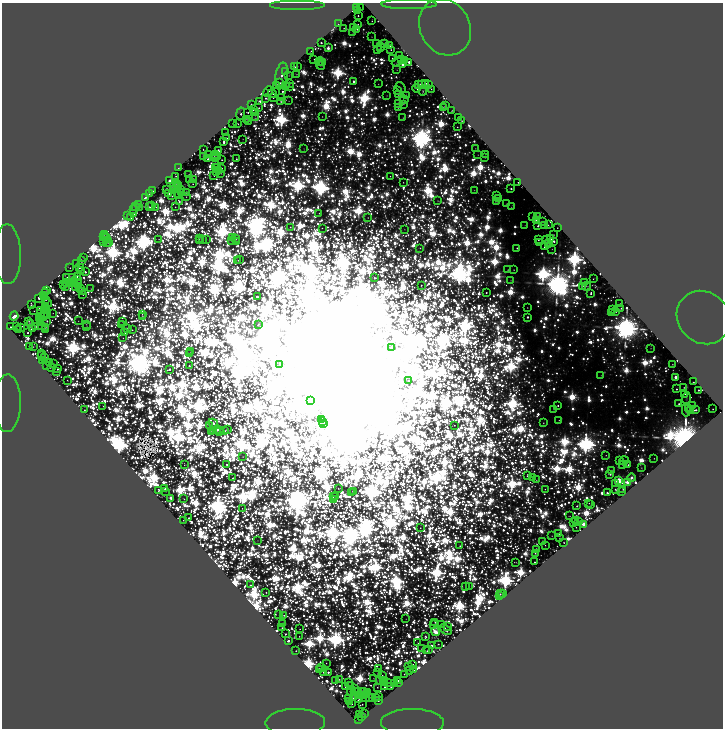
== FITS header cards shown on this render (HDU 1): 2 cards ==
NAXIS1  =                 1441
NAXIS2  =                 1452

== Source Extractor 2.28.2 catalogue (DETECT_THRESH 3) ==
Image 1441 x 1452 px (HDU 1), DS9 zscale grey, zoomed out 1/2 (1 PNG px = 2 x 2 image px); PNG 725 x 730 px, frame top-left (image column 1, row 1451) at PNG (2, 3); each listed source drawn as its Kron ellipse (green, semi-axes under 4 px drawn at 4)
Background 1.23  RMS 4.5e-05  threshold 1.35e-04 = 3 sigma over >= 5 px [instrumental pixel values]
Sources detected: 1282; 550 cannot appear on this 1/2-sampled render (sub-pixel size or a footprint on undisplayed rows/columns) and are neither listed nor drawn; of the other 732, the 500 brightest by FLUX_AUTO listed and drawn (232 fainter detections omitted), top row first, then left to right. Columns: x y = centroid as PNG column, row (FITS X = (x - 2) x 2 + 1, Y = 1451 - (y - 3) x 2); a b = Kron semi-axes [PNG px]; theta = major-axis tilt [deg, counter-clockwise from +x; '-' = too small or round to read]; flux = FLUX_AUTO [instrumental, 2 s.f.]
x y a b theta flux
297 4 28 5 0 6.6
409 4 28 5 0 6.8
360 7 2 1 - 380
357 8 2 1 - 24
357 11 2 1 - 240
358 16 2 2 - 26
372 21 2 1 - 5.8
338 24 2 2 - 51
358 25 2 2 - 41
445 27 29 25 -60 13
344 28 2 2 - 16
353 28 2 2 - 270
357 29 2 2 - 57
353 33 2 2 - 5.9
371 37 2 1 - 5.6
321 43 2 2 - 83
376 43 3 2 - 22
385 44 2 2 - 78
390 45 2 2 - 66
380 46 2 1 - 18
328 48 3 2 - 420
380 48 3 2 - 43
378 49 4 2 - 21
391 50 2 2 - 15
311 51 3 1 - 15
400 55 3 1 - 12
392 58 2 2 - 40
314 59 2 2 - 8.4
402 59 2 2 - 18
320 61 4 2 - 73
405 61 2 1 - 8.5
322 62 2 2 - 6.1
398 62 6 2 33 18
409 62 2 2 - 150
402 65 3 2 - 270
297 66 2 1 - 8.6
321 66 4 2 - 12
294 67 3 2 - 27
397 69 4 3 - 10
285 72 3 2 - 7.1
296 74 3 2 - 8.3
289 75 3 1 - 5.7
281 76 14 6 80 130
354 81 2 2 - 120
280 83 2 2 - 38
290 83 2 2 - 9.1
426 83 2 2 - 17
378 84 2 2 - 8
418 84 2 2 - 240
421 84 2 2 - 260
277 85 3 2 - 27
285 85 2 2 - 180
428 85 2 2 - 58
289 86 2 2 - 7.8
401 87 6 3 -51 10
417 88 4 3 - 42
431 89 2 2 - 8.4
282 91 2 2 - 60
398 91 2 2 - 21
423 91 4 2 - 16
268 92 6 3 65 15
272 94 4 3 - 35
398 94 2 2 - 71
406 95 3 2 - 9.6
387 96 3 3 - 11
266 98 3 2 - 60
273 98 2 2 - 14
282 98 3 1 - 6.3
404 100 4 2 - 11
260 101 3 3 - 100
281 101 2 2 - 28
289 101 2 2 - 7.1
398 103 2 2 - 220
251 104 2 2 - 26
403 104 2 2 - 9.5
446 106 3 2 - 9.7
398 107 3 3 - 21
444 107 3 2 - 22
259 108 2 2 - 17
253 110 2 2 - 27
452 111 3 2 - 13
247 112 2 2 - 25
256 113 2 1 - 16
241 114 6 4 78 14
322 117 2 2 - 13
255 118 2 2 - 6.5
403 118 3 2 - 11
459 118 2 1 - 5.5
247 119 3 2 - 9.1
248 121 2 1 - 6.2
462 121 2 2 - 18
232 123 2 1 - 11
238 124 2 1 - 12
457 127 2 2 - 16
226 133 2 2 - 33
227 138 2 2 - 19
243 139 3 2 - 7.8
224 142 3 2 - 140
475 148 2 1 - 6.8
203 149 2 1 - 9.9
304 149 3 2 - 8.3
218 150 3 2 - 77
209 154 3 1 - 7.8
485 154 2 2 - 7.1
215 155 4 2 - 32
478 155 2 2 - 6.5
204 156 2 2 - 270
214 157 2 1 - 22
217 157 2 1 - 6.1
485 157 2 2 - 7.2
208 159 2 2 - 52
216 159 2 2 - 16
237 159 3 3 - 31
222 160 2 2 - 12
178 168 2 2 - 56
215 168 3 2 - 8.8
218 168 2 1 - 46
221 168 3 2 - 74
219 170 3 2 - 92
216 172 3 2 - 60
221 173 3 2 - 7.4
189 174 2 1 - 8.6
176 176 2 1 - 16
214 176 2 1 - 8.1
390 176 2 2 - 14
189 179 2 1 - 9.4
194 179 3 2 - 26
170 181 3 3 - 760
403 182 2 2 - 14
518 182 2 1 - 9.6
177 183 2 2 - 33
193 184 2 2 - 15
174 186 4 2 - 22
179 186 2 2 - 35
167 189 2 2 - 180
174 189 2 1 - 9.2
177 189 2 2 - 14
180 189 2 2 - 20
511 189 2 2 - 63
474 190 2 2 - 6.4
153 191 2 2 - 24
186 192 3 3 - 34
169 193 2 2 - 23
178 193 2 2 - 68
182 193 2 2 - 63
149 194 3 2 - 47
496 195 2 2 - 6.7
172 196 2 1 - 11
186 197 2 2 - 7.7
145 198 3 2 - 40
499 199 3 2 - 5.6
179 201 3 2 - 56
438 201 3 2 - 17
496 202 3 2 - 15
139 204 4 2 - 140
506 204 2 2 - 7.5
135 206 2 2 - 280
152 206 3 2 - 65
149 207 4 1 - 13
156 207 2 1 - 12
175 207 2 2 - 17
511 207 4 2 - 7.2
139 208 2 1 - 16
134 209 2 1 - 8.1
134 213 2 2 - 140
319 213 2 2 - 11
127 216 2 1 - 7.5
368 217 2 2 - 12
533 217 2 2 - 57
538 217 3 2 - 190
131 218 2 1 - 12
536 220 2 2 - 180
543 222 3 2 - 82
525 225 2 2 - 5.5
548 225 2 2 - 11
538 226 2 2 - 60
545 226 3 2 - 11
290 227 2 2 - 22
322 228 2 2 - 10
557 228 2 1 - 18
404 229 2 1 - 7.9
104 234 2 1 - 11
553 235 3 2 - 15
103 237 2 1 - 6.7
106 238 4 2 - 43
233 238 2 1 - 6.7
159 239 2 1 - 10
199 239 3 1 - 9.2
206 239 2 1 - 6.5
235 239 4 2 - 19
551 239 3 2 - 31
202 240 2 2 - 14
231 240 2 1 - 6.2
538 240 2 2 - 28
547 240 2 2 - 350
199 241 2 1 - 8
554 241 2 2 - 86
104 242 3 2 - 14
108 242 2 2 - 13
236 242 2 2 - 12
106 243 2 2 - 8.6
539 243 2 2 - 15
549 244 3 2 - 8.4
545 247 4 2 - 17
420 248 2 2 - 18
517 248 2 2 - 36
552 249 2 2 - 6.7
7 254 30 13 -89 14
83 257 2 2 - 23
238 260 2 1 - 12
239 260 3 2 - 7.7
82 261 2 2 - 160
76 264 3 2 - 52
70 268 2 2 - 13
79 268 2 2 - 49
81 270 2 1 - 6.2
508 270 2 2 - 8.6
514 270 2 2 - 16
85 272 2 2 - 85
77 276 3 2 - 70
67 278 4 2 - 27
72 278 4 3 - 260
375 278 2 2 - 61
77 279 2 2 - 56
593 279 2 1 - 7.2
511 280 2 2 - 9.5
73 282 4 2 - 18
67 283 2 2 - 23
69 283 2 2 - 37
584 283 2 2 - 13
63 284 2 1 - 13
77 284 4 2 - 44
421 285 3 2 - 22
66 286 3 2 - 52
583 286 2 2 - 10
586 286 4 2 - 11
76 288 3 2 - 16
81 288 2 2 - 21
91 288 2 1 - 7.6
47 291 2 2 - 28
83 291 3 2 - 6.5
45 292 2 2 - 40
486 293 2 2 - 34
591 293 3 2 - 49
43 295 2 2 - 12
83 295 2 2 - 9.9
257 297 2 2 - 99
39 298 3 2 - 51
46 300 2 2 - 13
48 303 4 2 - 15
31 304 3 2 - 19
620 304 2 2 - 33
46 306 2 2 - 7.4
527 307 2 2 - 14
621 308 3 2 - 28
45 309 2 2 - 20
612 309 2 1 - 6.8
41 310 3 2 - 7.7
34 311 2 1 - 7.3
45 311 2 2 - 120
616 312 2 2 - 9
53 313 2 1 - 7.9
611 313 2 2 - 6.2
40 314 2 2 - 32
142 314 2 1 - 14
47 315 2 2 - 24
14 316 4 3 - 780
44 317 2 1 - 8.9
142 317 2 2 - 48
527 317 2 2 - 97
40 318 3 3 - 68
704 318 28 25 -43 17
40 320 2 2 - 31
29 321 3 2 - 11
47 321 2 2 - 43
78 321 2 2 - 8.1
40 322 2 2 - 6.9
122 322 2 1 - 7
30 324 2 2 - 18
86 324 2 2 - 8
122 324 2 2 - 9.4
258 324 2 1 - 6.2
42 325 2 2 - 39
16 326 2 2 - 46
11 327 2 1 - 19
21 327 3 2 - 36
35 327 3 2 - 39
87 327 2 2 - 12
46 328 2 2 - 14
32 329 3 2 - 200
45 329 2 1 - 10
127 329 3 2 - 56
19 330 2 1 - 6.3
132 330 2 2 - 17
28 333 2 2 - 48
125 333 2 2 - 12
123 338 2 1 - 8.6
29 346 2 1 - 7.4
33 347 2 2 - 6.8
391 348 2 2 - 60
651 348 2 2 - 8.3
191 352 2 1 - 17
42 353 3 2 - 34
190 354 3 2 - 88
41 356 2 2 - 15
45 357 3 2 - 41
42 361 2 1 - 6.9
50 363 4 2 - 64
53 363 2 2 - 10
280 364 2 2 - 190
672 364 2 2 - 12
47 365 2 2 - 13
189 366 2 2 - 61
52 367 3 2 - 28
58 369 3 2 - 68
169 369 3 2 - 130
56 372 2 1 - 5.5
601 375 2 2 - 6.2
675 377 2 2 - 320
67 380 2 1 - 11
408 380 2 1 - 9.9
693 382 2 1 - 9.8
684 387 2 2 - 14
676 389 2 2 - 45
698 390 2 2 - 53
685 394 2 1 - 6.6
686 398 6 2 86 5.5
311 400 2 1 - 32
7 403 29 13 89 22
679 404 2 2 - 43
558 405 2 2 - 41
103 406 2 1 - 8
693 406 2 2 - 150
689 408 2 2 - 7.8
554 409 2 2 - 14
713 409 2 1 - 24
84 410 2 2 - 19
686 410 6 2 88 47
695 410 3 2 - 65
690 411 2 2 - 13
321 420 3 2 - 33
559 420 2 2 - 9.6
323 421 2 1 - 20
213 423 5 3 - 210
324 423 2 2 - 24
543 423 3 2 - 15
454 425 2 2 - 21
210 426 4 2 - 22
214 430 3 2 - 120
217 430 4 2 - 340
227 430 3 2 - 29
212 431 2 2 - 16
224 431 2 2 - 47
219 432 2 2 - 22
606 455 2 2 - 14
243 457 2 2 - 12
654 458 2 1 - 8.7
619 460 2 2 - 65
624 461 4 2 - 27
227 464 3 2 - 67
622 464 2 2 - 11
185 465 2 2 - 7.3
628 465 2 2 - 27
641 468 2 1 - 10
611 470 2 2 - 13
610 474 3 2 - 73
527 475 3 2 - 42
233 478 2 2 - 22
532 478 3 2 - 5.7
632 478 4 2 - 320
536 480 2 2 - 9
619 481 3 3 - 2100
628 482 3 2 - 1400
616 483 4 2 - 160
338 488 2 2 - 13
164 489 2 2 - 49
545 489 3 2 - 17
623 489 2 1 - 12
159 490 4 3 - 66
615 490 3 2 - 42
166 491 2 2 - 17
353 491 2 2 - 42
622 492 2 2 - 71
352 493 2 1 - 18
607 493 2 2 - 93
336 496 2 1 - 23
333 497 3 1 - 5.7
171 498 3 2 - 210
184 499 3 2 - 13
333 500 2 1 - 5.7
589 503 2 2 - 13
591 505 2 2 - 7.2
577 506 3 2 - 41
242 508 2 1 - 14
569 516 2 2 - 10
188 518 2 2 - 34
183 520 2 1 - 11
575 520 2 2 - 20
579 521 2 2 - 28
573 522 4 1 - 9
583 524 2 2 - 830
576 527 2 1 - 15
420 528 2 2 - 14
559 534 2 2 - 16
552 536 2 1 - 7.5
560 538 2 1 - 9.3
258 540 2 1 - 6.7
543 542 2 2 - 79
564 542 2 2 - 18
545 545 2 1 - 11
460 546 3 2 - 23
536 549 2 2 - 220
535 553 2 2 - 20
515 562 4 2 - 11
535 562 2 2 - 32
250 585 3 2 - 22
466 586 2 2 - 8.1
469 586 2 2 - 11
266 592 2 2 - 30
503 593 2 2 - 62
500 594 3 1 - 29
499 596 3 2 - 100
279 615 2 1 - 12
284 615 2 2 - 28
406 619 2 2 - 6.5
435 622 3 2 - 17
282 623 2 2 - 11
442 624 2 2 - 26
434 625 2 2 - 22
447 627 2 1 - 11
282 628 3 2 - 18
300 629 2 1 - 8.7
445 630 7 3 -37 160
436 632 4 3 - 1300
285 634 3 2 - 35
299 636 2 1 - 8.7
425 637 3 2 - 57
288 641 2 2 - 190
418 643 2 2 - 12
438 644 2 2 - 15
431 645 2 2 - 120
421 649 2 1 - 6.5
428 650 2 2 - 22
296 651 2 2 - 36
427 651 4 2 - 23
326 663 2 2 - 11
413 664 2 1 - 15
408 666 3 2 - 16
321 667 2 1 - 6.1
320 669 3 2 - 34
379 669 2 1 - 8.1
410 670 2 2 - 8.4
413 670 2 2 - 36
323 672 2 2 - 30
328 672 3 2 - 98
378 673 2 2 - 23
404 674 2 1 - 20
382 675 2 1 - 9
374 678 2 1 - 5.9
339 679 2 2 - 18
380 680 2 2 - 280
385 680 2 2 - 29
335 681 2 1 - 10
398 681 2 2 - 51
348 682 3 2 - 9.6
399 682 2 2 - 34
383 683 2 2 - 22
387 683 3 2 - 110
395 684 2 2 - 84
350 685 2 1 - 13
346 687 3 2 - 120
377 687 2 2 - 14
385 687 3 2 - 100
391 687 2 2 - 22
354 688 2 2 - 18
363 691 4 2 - 6.1
351 692 2 2 - 100
354 692 2 1 - 5.9
359 692 3 2 - 12
367 692 2 2 - 15
358 695 2 2 - 85
367 695 2 2 - 34
364 696 3 2 - 9.1
378 696 2 1 - 21
353 697 4 2 - 33
370 697 2 2 - 24
376 697 4 2 - 47
366 698 2 1 - 16
349 699 2 2 - 410
359 700 2 2 - 65
378 700 2 2 - 81
349 702 2 2 - 30
351 704 2 2 - 93
362 704 2 1 - 17
364 713 2 1 - 29
359 714 3 2 - 6.1
362 716 2 1 - 6.1
358 719 2 1 - 35
412 722 31 13 -1 34
295 723 30 13 1 24
At the frame edge (FLAGS 8, measured only in part): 6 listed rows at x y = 297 4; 409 4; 7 254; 7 403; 412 722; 295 723
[232 fainter detections neither listed nor drawn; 550 sub-pixel or undisplayed-footprint detections neither listed nor drawn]